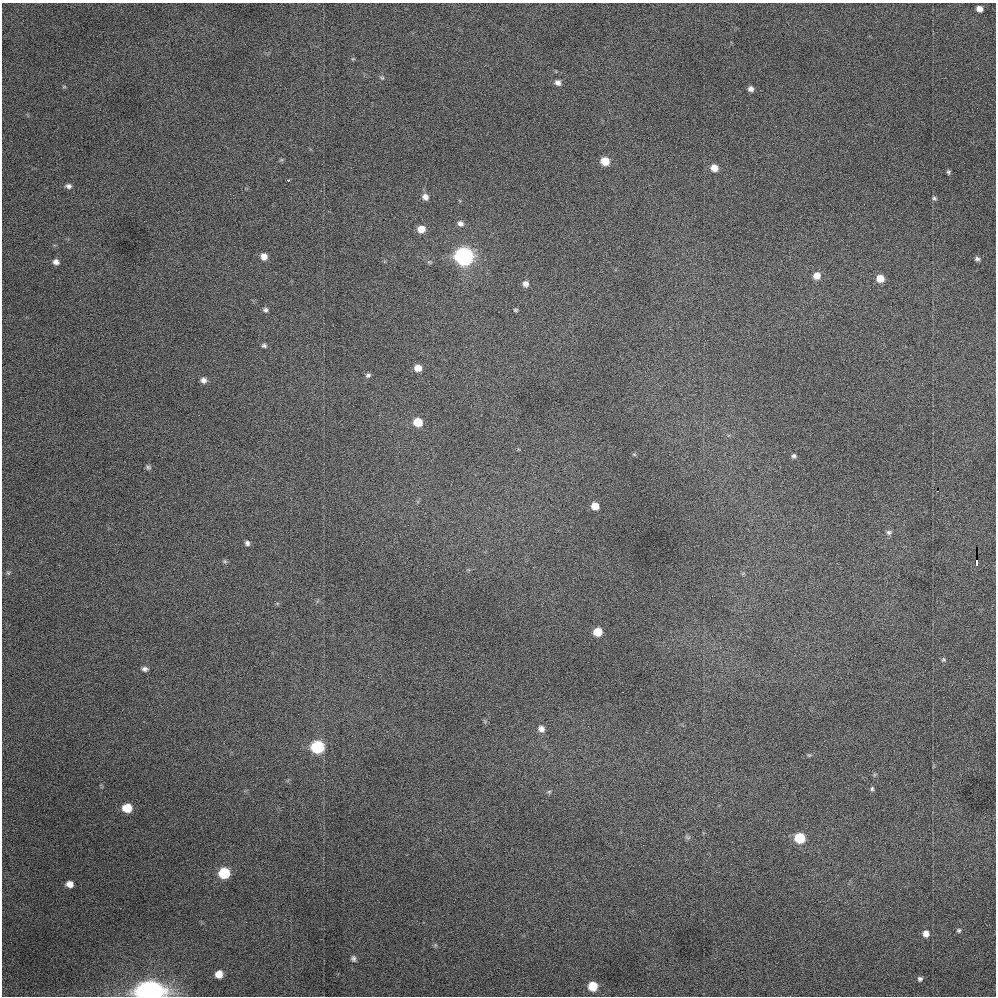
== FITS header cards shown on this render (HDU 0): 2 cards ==
NAXIS1  =                  994 / Axis length
NAXIS2  =                  994 / Axis length

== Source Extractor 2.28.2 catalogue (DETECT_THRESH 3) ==
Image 994 x 994 px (HDU 0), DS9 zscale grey, 1 PNG px = 1 image px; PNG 998 x 998 px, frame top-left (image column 1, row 994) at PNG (2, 3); no overlay
Background 57.4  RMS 3.9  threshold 11.7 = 3 sigma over >= 5 px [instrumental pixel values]
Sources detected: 61; all 61 listed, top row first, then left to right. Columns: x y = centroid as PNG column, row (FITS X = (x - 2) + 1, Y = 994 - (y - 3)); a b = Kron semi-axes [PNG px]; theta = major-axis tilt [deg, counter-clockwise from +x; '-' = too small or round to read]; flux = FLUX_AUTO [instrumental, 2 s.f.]
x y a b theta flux
979 9 6 5 - 1800
353 59 6 4 -17 290
382 78 7 4 -29 420
558 83 7 6 - 1200
64 87 6 4 0 270
751 89 6 5 - 1100
281 160 6 4 18 350
605 161 7 7 - 4700
714 168 7 7 - 2600
948 172 5 4 - 450
288 180 3 2 - 490
68 186 7 6 - 830
425 197 8 7 - 1300
934 198 7 5 -20 480
460 223 8 7 - 1100
421 229 8 7 - 2700
464 256 9 8 - 110000
264 257 7 7 - 2000
977 259 6 5 - 640
56 262 8 7 - 1100
429 262 6 5 - 400
817 276 7 7 - 2300
880 279 6 6 - 3400
525 284 8 7 - 1300
265 310 6 6 - 640
515 310 6 4 -1 370
264 346 7 5 -2 570
418 368 7 6 - 2500
368 375 7 6 - 620
203 380 7 6 - 1200
418 422 7 7 - 5400
634 454 6 4 -19 320
794 456 6 5 - 570
148 467 7 6 - 540
937 491 2 2 - 170
595 506 7 6 - 3200
889 532 8 7 - 760
247 543 6 5 - 760
225 561 6 5 - 430
977 563 6 3 88 940
8 573 5 5 - 390
597 632 7 6 - 5100
943 660 6 5 - 440
145 669 7 5 -8 860
541 729 8 8 - 1500
317 747 8 7 - 23000
872 789 7 5 88 480
549 792 6 5 - 430
127 808 8 7 - 5700
688 837 9 4 -21 540
800 838 7 7 - 10000
224 873 7 7 - 13000
70 884 6 6 - 1900
959 930 6 5 - 480
926 934 7 7 - 1600
435 945 6 4 72 320
353 959 6 5 - 670
219 974 6 6 - 2900
920 979 6 5 - 630
593 986 7 7 - 6300
150 992 10 8 -1 380000
At the frame edge (FLAGS 8, measured only in part): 1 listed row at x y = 150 992